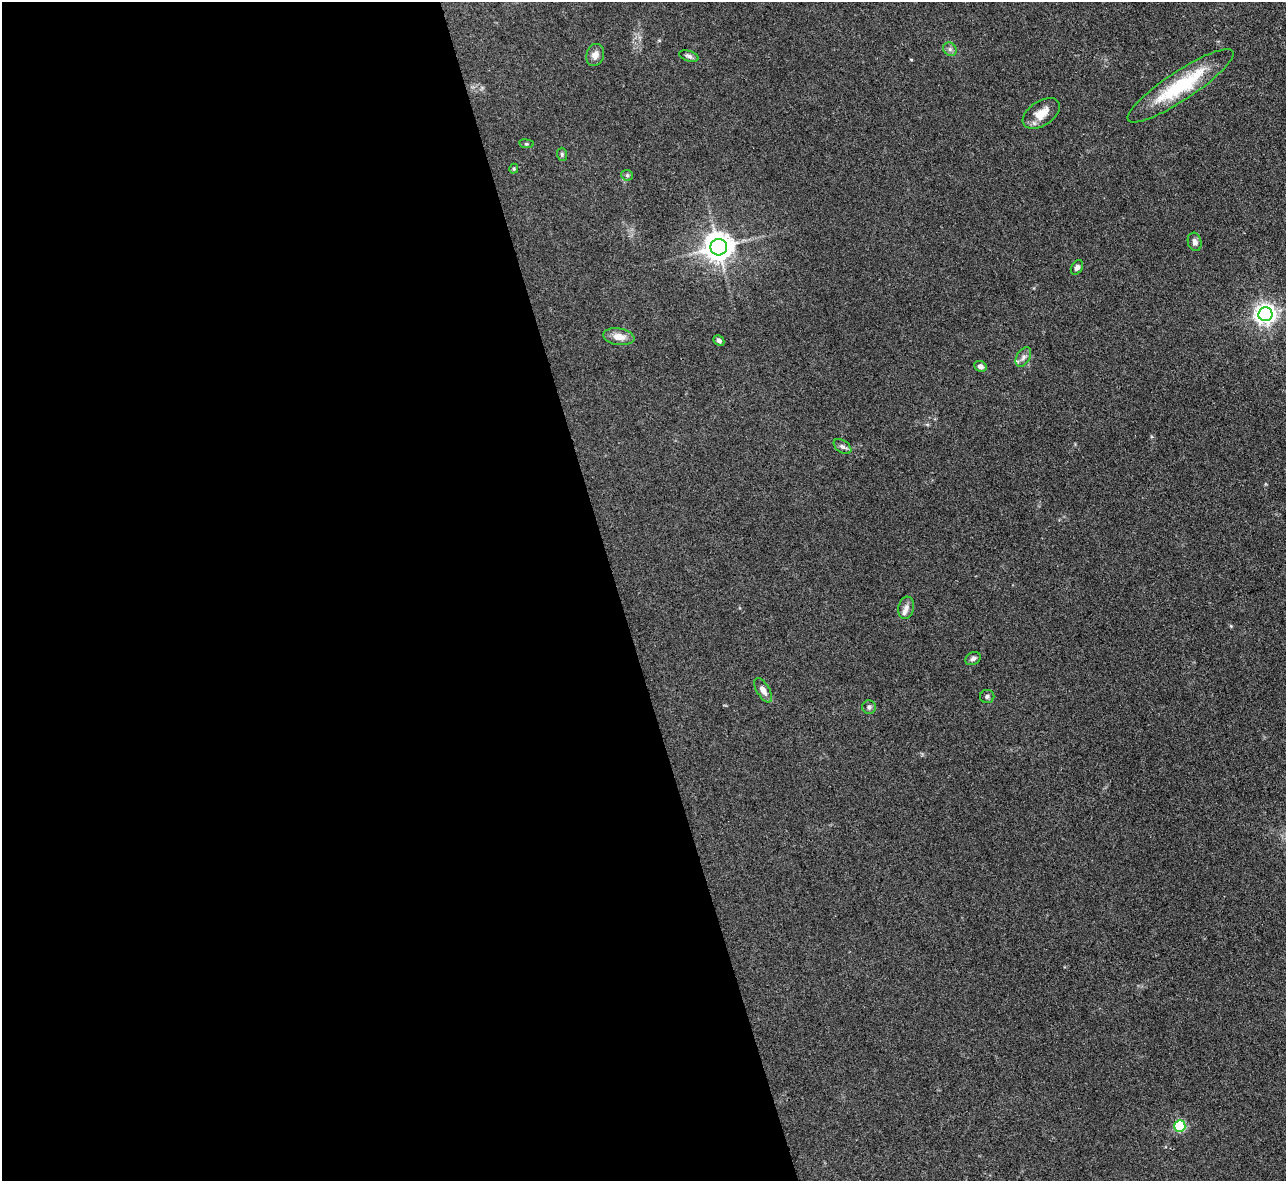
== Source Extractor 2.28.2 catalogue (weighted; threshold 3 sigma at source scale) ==
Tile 9 of 4 x 4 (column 1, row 3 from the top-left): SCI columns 1-1284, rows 1440-2618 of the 5139 x 5115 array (HDU 1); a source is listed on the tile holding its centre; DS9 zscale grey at full resolution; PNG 1288 x 1183 px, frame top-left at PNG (2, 2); each listed source drawn as its Kron ellipse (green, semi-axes under 4 px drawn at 4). Shown black and unused: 48% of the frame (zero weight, under 3 of 4 exposures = <1% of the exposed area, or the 3 px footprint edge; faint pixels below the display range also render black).
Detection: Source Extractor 2.28.2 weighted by HDU 2 'WHT'; one run over the whole footprint, this tile lists its part. Background 0.059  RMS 0.0053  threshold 0.0241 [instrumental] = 3 sigma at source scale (4.5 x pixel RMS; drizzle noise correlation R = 1.50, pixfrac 1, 0.05/0.05 arcsec/px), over >= 5 px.
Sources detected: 25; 1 inside a brighter listed object's ellipse — not listed separately; the other 24 listed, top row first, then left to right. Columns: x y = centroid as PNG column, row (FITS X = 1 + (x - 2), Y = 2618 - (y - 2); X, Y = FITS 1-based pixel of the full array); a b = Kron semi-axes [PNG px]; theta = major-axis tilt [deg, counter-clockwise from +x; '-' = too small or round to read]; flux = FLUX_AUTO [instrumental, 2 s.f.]
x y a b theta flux
950 49 7 6 - 1.5
595 55 11 8 73 3.7
689 56 10 5 -18 1.6
1180 86 62 14 33 38
1041 113 21 12 34 7.6
526 144 7 3 -8 0.58
562 154 6 5 - 0.9
514 169 5 4 - 0.75
627 175 6 5 - 0.95
1195 242 9 6 -74 2.2
719 247 8 8 - 750
1077 267 8 5 57 1.7
1265 314 7 7 - 330
619 337 16 8 -8 5.6
719 340 6 4 -45 1.4
1023 357 11 6 61 2.2
980 366 6 5 - 2
843 447 10 6 -35 1.6
906 608 11 8 75 2.9
973 659 8 6 25 1.5
763 690 13 6 -59 3.5
987 696 7 6 - 1.2
869 707 7 6 - 1.3
1180 1126 5 5 - 49
Overlapping masked pixels (flux is a lower limit): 1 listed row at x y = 1180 86